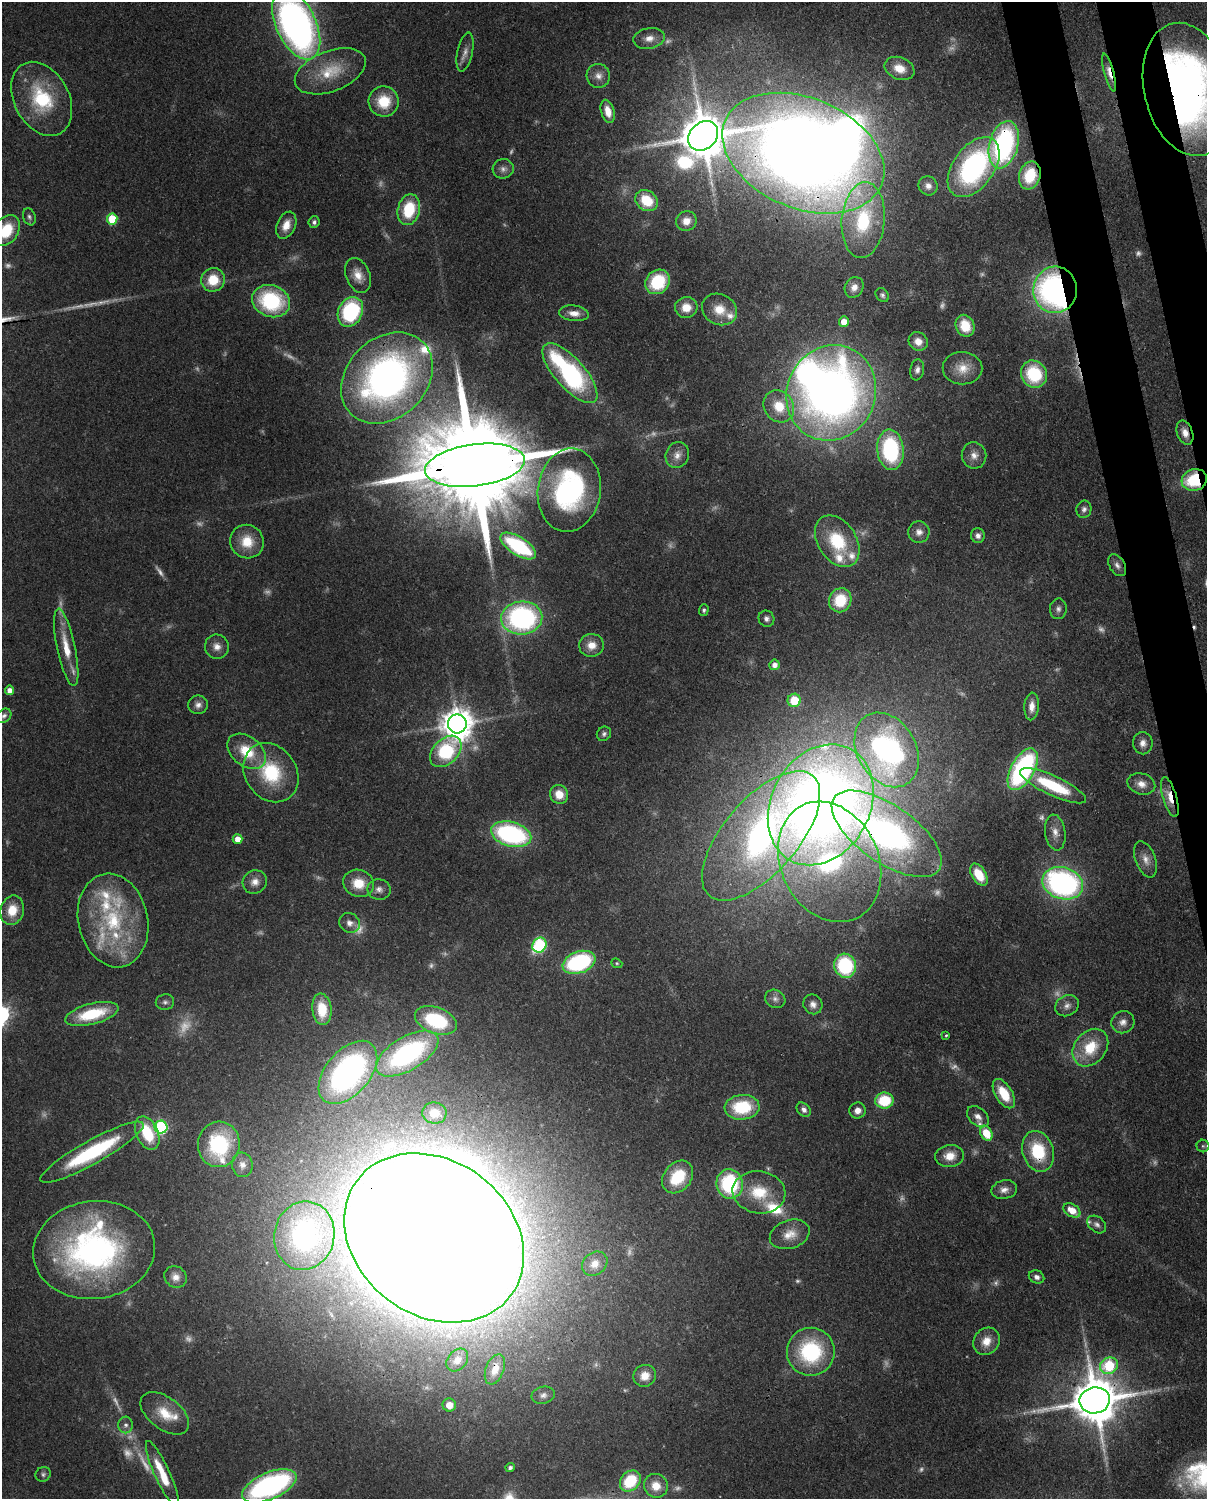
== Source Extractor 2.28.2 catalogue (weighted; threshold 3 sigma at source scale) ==
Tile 6 of 4 x 3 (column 2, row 2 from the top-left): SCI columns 1295-2499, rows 1652-3148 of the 5001 x 4910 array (HDU 1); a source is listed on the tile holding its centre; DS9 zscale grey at full resolution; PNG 1209 x 1501 px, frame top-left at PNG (2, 2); each listed source drawn as its Kron ellipse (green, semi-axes under 4 px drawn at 4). Shown black and unused: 4% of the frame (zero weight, under 3 of 4 exposures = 7% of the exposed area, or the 3 px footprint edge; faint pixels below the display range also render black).
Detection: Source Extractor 2.28.2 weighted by HDU 2 'WHT'; one run over the whole footprint, this tile lists its part. Background 0.107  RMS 0.0042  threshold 0.0188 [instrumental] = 3 sigma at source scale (4.5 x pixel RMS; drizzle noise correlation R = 1.50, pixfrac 1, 0.05/0.05 arcsec/px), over >= 5 px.
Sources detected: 243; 54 too faint to see at this stretch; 7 inside a brighter object's white glare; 1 cosmic-ray / hot-pixel residue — neither listed nor drawn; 15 inside a brighter listed object's ellipse — not listed separately; the other 166 listed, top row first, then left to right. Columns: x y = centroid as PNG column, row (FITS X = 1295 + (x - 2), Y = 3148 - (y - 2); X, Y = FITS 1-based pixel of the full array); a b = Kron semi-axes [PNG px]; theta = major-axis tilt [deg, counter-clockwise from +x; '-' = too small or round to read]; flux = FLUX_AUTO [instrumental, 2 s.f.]
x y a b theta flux
296 25 37 20 -65 230
649 38 16 10 11 4.5
465 52 20 7 78 3.2
899 68 15 11 -22 7.2
330 71 37 20 21 17
1109 73 19 5 -75 4.2
598 76 12 11 - 3.6
1188 89 67 43 -77 300
42 99 39 27 -62 33
384 102 15 15 - 13
608 111 12 6 -74 5.2
703 136 16 13 43 2100
1004 145 24 14 75 87
803 153 85 55 -23 880
974 167 34 20 54 88
503 169 10 9 - 2.5
1030 175 14 10 73 18
928 186 10 9 - 2.7
647 201 12 9 -35 13
409 210 15 11 77 19
29 217 8 6 -71 1.3
112 219 5 5 - 18
863 220 38 21 85 39
686 221 10 9 - 4.6
314 222 6 5 - 1.1
286 225 14 9 66 5.4
6 230 16 12 56 17
358 275 18 12 -69 5.8
213 280 12 11 - 12
658 282 13 11 44 23
854 287 11 9 61 3.2
1055 290 23 22 - 130
882 295 7 6 - 1.1
271 301 19 15 -20 39
686 307 11 10 - 6.6
719 309 18 15 -28 8.6
350 312 15 12 63 47
574 313 15 8 -6 3.7
844 322 5 5 - 5.6
965 326 11 9 -68 10
918 341 10 9 - 4.1
963 368 20 16 -1 7.6
917 370 10 7 80 2
570 373 38 15 -48 73
1034 374 14 12 -57 27
387 378 51 40 44 200
831 393 48 44 65 370
779 406 17 14 -55 11
1185 433 12 7 -70 3.8
890 450 20 13 -84 50
677 455 13 11 64 3.8
974 455 13 12 - 3.8
475 465 50 21 7 16000
1194 480 13 10 17 27
569 490 42 31 83 86
1084 509 9 7 78 1.7
919 532 10 10 - 2.8
978 536 7 7 - 1.9
837 541 28 19 -57 24
247 542 17 16 - 11
518 546 20 9 -32 43
1117 565 12 7 -58 2.1
840 600 12 11 - 17
1058 609 10 8 85 2
704 610 5 5 - 1
522 618 20 16 4 90
766 619 8 7 - 1.7
592 645 12 11 - 5.7
66 647 39 9 -78 11
217 647 12 12 - 3.8
774 665 5 5 - 2.5
10 690 5 4 - 3.2
794 700 6 6 - 10
198 705 10 9 - 2.4
1032 706 14 7 87 3.9
4 716 8 6 40 1.3
457 724 9 9 - 830
604 734 7 6 - 1.3
1143 743 11 10 - 3.1
887 750 40 29 -59 130
247 751 21 14 -39 14
446 751 18 12 44 33
1023 769 23 11 60 85
271 773 31 25 -55 29
1141 784 14 10 -16 4.4
1053 786 36 10 -25 27
559 794 9 9 - 6.4
1170 797 20 7 -73 6.8
821 805 63 49 61 500
1055 832 18 10 -81 4.4
511 834 21 12 -16 74
887 834 64 29 -35 210
761 836 79 37 49 190
238 839 5 5 - 5.4
1146 859 19 10 -69 4.3
830 862 63 49 -64 82
979 875 12 7 -59 11
255 882 12 11 - 3.8
358 883 16 13 -17 10
1063 883 21 15 -19 110
379 889 12 10 -10 2.7
12 910 15 11 76 9.6
113 920 47 34 -78 49
350 923 10 9 - 2.8
539 945 8 6 56 55
579 962 17 10 20 56
617 963 6 4 -21 0.62
845 966 12 11 - 34
775 999 10 9 - 2.2
165 1002 9 7 9 1.5
813 1004 10 9 - 2.7
1067 1006 12 10 30 2.9
322 1009 16 9 -83 13
92 1014 27 10 14 23
436 1020 22 13 -20 35
1123 1022 12 11 - 3.3
946 1035 3 3 - 0.49
1090 1048 21 15 51 16
407 1054 35 16 31 84
348 1072 37 22 50 130
1004 1094 16 8 -59 12
884 1100 9 8 - 18
742 1107 17 12 3 24
804 1110 8 6 -47 2
858 1110 8 8 - 3.1
434 1113 12 10 -6 6.9
978 1117 12 8 -44 2.8
161 1127 6 6 - 62
147 1133 18 11 -65 19
986 1133 8 5 -60 11
219 1144 23 21 81 40
1203 1146 6 6 - 0.91
1038 1151 21 15 -73 22
92 1152 58 12 29 48
950 1156 14 11 6 6.3
242 1165 12 10 -82 3.2
678 1177 18 13 50 19
730 1184 14 13 - 39
1004 1190 13 9 12 3.1
759 1192 26 21 -10 17
1072 1210 9 6 -31 6.6
1097 1224 10 7 -40 1.8
790 1234 20 14 18 6.7
304 1236 34 30 78 95
434 1238 96 77 -37 4100
94 1250 61 49 8 140
595 1264 14 11 40 4.2
175 1277 11 10 - 3.6
1037 1277 8 6 -23 1.9
986 1341 14 12 54 6.3
811 1352 24 24 - 41
457 1360 12 9 50 3.6
1109 1366 9 8 - 34
495 1369 16 9 69 4.6
645 1376 11 10 - 5.5
543 1395 12 8 14 2.3
1095 1400 15 13 9 2300
449 1405 6 6 - 4.4
165 1413 28 16 -37 12
126 1425 8 7 - 1.7
510 1468 4 4 - 1.3
43 1474 8 7 - 1.2
162 1474 36 7 -66 14
630 1481 11 9 47 20
269 1486 29 13 23 100
656 1486 12 11 - 6.3
Overlapping masked pixels (flux is a lower limit): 17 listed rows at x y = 1109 73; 1188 89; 1004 145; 803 153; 1030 175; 1055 290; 1185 433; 475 465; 1194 480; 887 750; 1170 797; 821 805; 887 834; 1038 1151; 434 1238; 495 1369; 1095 1400
Isophote crosses this tile's border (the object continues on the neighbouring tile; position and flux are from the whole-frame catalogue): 4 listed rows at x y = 296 25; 1188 89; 6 230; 269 1486